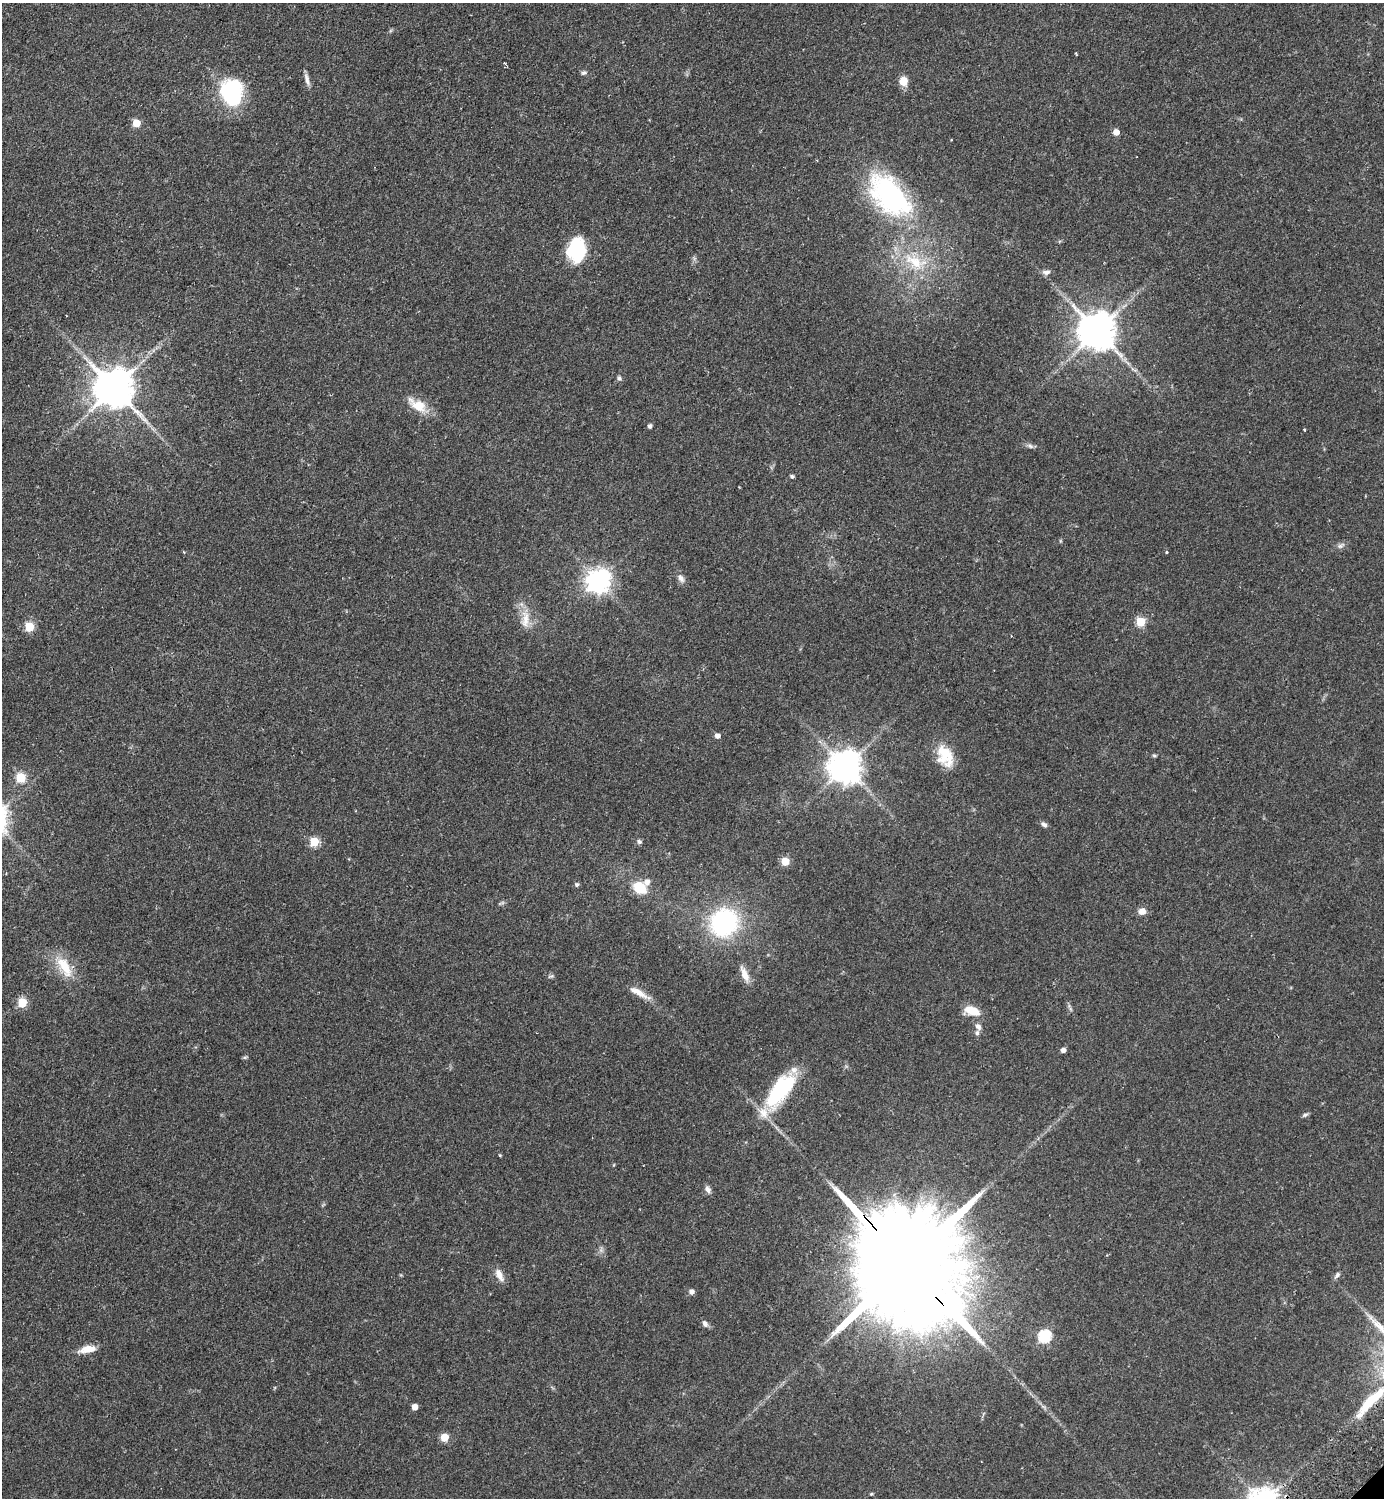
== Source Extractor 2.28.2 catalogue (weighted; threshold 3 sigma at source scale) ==
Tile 11 of 4 x 4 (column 3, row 3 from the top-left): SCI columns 3105-4486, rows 1541-3036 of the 6069 x 6073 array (HDU 1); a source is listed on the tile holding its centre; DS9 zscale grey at full resolution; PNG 1386 x 1500 px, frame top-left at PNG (2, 3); no overlay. Shown black and unused: <1% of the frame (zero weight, under 2 of 3 exposures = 3% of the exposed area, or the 3 px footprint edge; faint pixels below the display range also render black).
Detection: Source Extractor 2.28.2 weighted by HDU 2 'WHT'; one run over the whole footprint, this tile lists its part. Background 0.142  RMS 0.0068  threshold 0.0305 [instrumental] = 3 sigma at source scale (4.5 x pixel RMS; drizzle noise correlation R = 1.50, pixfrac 1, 0.05/0.05 arcsec/px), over >= 5 px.
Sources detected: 64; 3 inside a brighter listed object's ellipse — not listed separately; the other 61 listed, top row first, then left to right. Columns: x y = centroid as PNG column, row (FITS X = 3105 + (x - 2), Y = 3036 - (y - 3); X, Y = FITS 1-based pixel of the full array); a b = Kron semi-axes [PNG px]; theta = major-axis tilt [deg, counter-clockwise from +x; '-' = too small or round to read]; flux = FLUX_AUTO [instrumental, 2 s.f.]
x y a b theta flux
584 73 8 5 16 1.4
307 79 18 5 -75 3.1
903 81 9 8 - 8.4
232 93 32 26 -77 52
136 123 5 5 - 16
1116 132 5 5 - 6.2
890 195 67 36 -48 110
577 250 27 20 85 34
915 262 36 18 -28 30
1046 272 11 7 6 2.4
1097 331 11 10 - 1900
619 378 7 5 -69 1.4
114 388 12 11 - 2200
418 405 27 13 -30 13
650 426 5 4 - 1.9
1304 429 3 2 - 0.85
1030 446 10 5 -25 1.9
792 476 4 3 - 1.6
1341 546 12 6 29 2.4
1167 552 4 3 - 0.66
681 578 12 7 -58 3.2
598 581 8 8 - 530
525 619 27 10 85 10
1141 622 5 5 - 30
29 627 5 5 - 29
717 736 5 5 - 3.6
945 756 28 18 -67 19
1154 756 6 4 -2 0.92
845 767 10 9 - 1300
21 778 5 5 - 33
1044 825 8 6 -40 2.1
314 842 5 5 - 29
639 842 6 6 - 1.4
785 861 5 5 - 16
577 884 5 5 - 1.5
639 888 14 11 -35 18
1142 911 9 8 - 4.4
724 923 28 25 49 89
64 967 34 14 -59 18
745 974 22 8 -66 6.7
551 976 8 4 14 1.2
639 993 30 7 -29 8.3
22 1002 5 5 - 28
972 1011 19 9 -13 12
978 1027 9 7 -56 2.8
1063 1050 5 4 - 3
245 1057 6 4 18 0.89
780 1090 47 19 54 55
1305 1115 8 5 22 1.4
500 1155 4 3 - 0.71
708 1189 9 6 -61 2.8
907 1264 65 23 -49 33000
499 1275 17 7 -64 5.6
1337 1275 9 6 50 1.9
691 1292 5 5 - 3.2
705 1323 9 6 -57 2.6
1045 1336 6 6 - 70
88 1349 20 8 10 8.6
415 1407 5 5 - 6.5
444 1437 5 5 - 14
871 1494 5 4 - 0.69
Overlapping masked pixels (flux is a lower limit): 1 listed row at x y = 907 1264